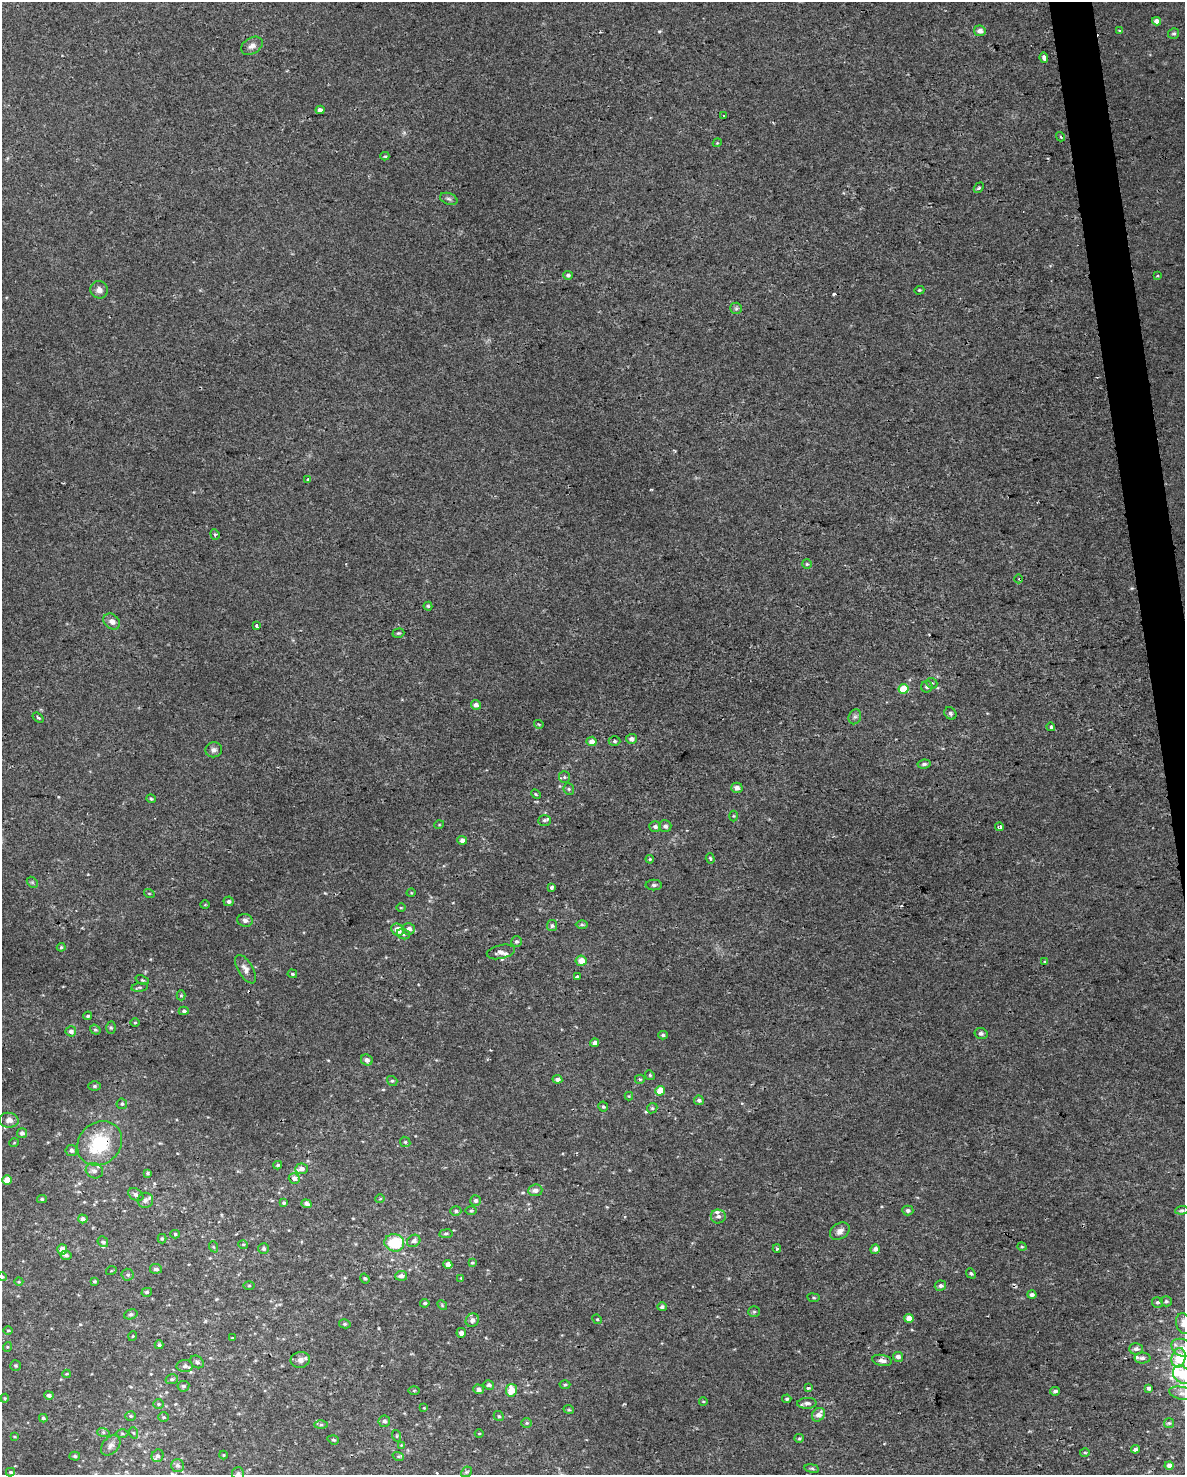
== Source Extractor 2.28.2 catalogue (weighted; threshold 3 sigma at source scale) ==
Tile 6 of 4 x 3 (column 2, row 2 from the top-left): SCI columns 1185-2367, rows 1535-3007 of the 4734 x 4497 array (HDU 1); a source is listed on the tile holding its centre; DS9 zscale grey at full resolution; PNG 1187 x 1477 px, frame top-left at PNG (2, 2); each listed source drawn as its Kron ellipse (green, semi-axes under 4 px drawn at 4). Shown black and unused: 2% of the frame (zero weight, under 2 of 3 exposures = <1% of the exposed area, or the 3 px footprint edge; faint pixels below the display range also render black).
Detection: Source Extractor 2.28.2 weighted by HDU 2 'WHT'; one run over the whole footprint, this tile lists its part. Background 0.00219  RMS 0.0032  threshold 0.0143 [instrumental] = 3 sigma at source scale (4.5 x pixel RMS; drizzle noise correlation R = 1.50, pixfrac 1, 0.0396/0.0396 arcsec/px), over >= 5 px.
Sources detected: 255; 1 inside a brighter object's white glare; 4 cosmic-ray / hot-pixel residue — neither listed nor drawn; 12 inside a brighter listed object's ellipse — not listed separately; the other 238 listed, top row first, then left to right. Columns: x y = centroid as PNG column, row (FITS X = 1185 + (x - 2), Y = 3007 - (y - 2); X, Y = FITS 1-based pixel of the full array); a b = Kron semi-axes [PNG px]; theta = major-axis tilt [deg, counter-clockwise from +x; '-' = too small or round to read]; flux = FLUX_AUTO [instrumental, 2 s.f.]
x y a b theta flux
1157 21 4 4 - 1.7
1119 30 3 2 - 0.34
980 31 6 5 - 1.8
1174 33 6 5 - 0.58
252 46 11 8 31 1.5
1044 58 5 3 - 2.7
320 110 4 4 - 1.1
723 116 3 2 - 0.41
1060 137 5 4 - 0.57
717 143 4 3 - 0.28
385 156 4 3 - 0.43
979 188 6 4 50 0.5
449 199 9 5 -19 0.87
568 275 5 4 - 0.65
1158 276 3 3 - 0.46
99 290 9 8 - 1.6
919 290 5 4 - 0.34
736 308 6 5 - 0.61
308 479 3 2 - 0.55
215 534 5 4 - 0.53
807 564 5 5 - 0.43
1019 579 4 3 - 0.3
428 606 4 4 - 0.46
112 621 9 7 -38 1.6
257 626 4 3 - 3.5
398 633 6 4 18 0.46
932 683 6 5 - 0.51
927 687 6 6 - 0.7
904 689 5 5 - 7
476 705 5 4 - 1.4
950 713 6 5 - 0.68
855 717 8 6 67 0.81
38 718 6 3 -36 0.4
539 724 5 3 - 0.28
1051 727 4 3 - 0.83
631 739 5 5 - 1.4
592 741 5 5 - 2.6
614 741 6 4 -2 0.55
214 750 8 7 - 1.1
924 764 6 4 7 0.83
564 777 6 5 - 0.57
737 788 6 5 - 1.5
569 789 6 5 - 0.57
536 794 5 4 - 0.35
151 799 5 3 - 0.42
734 816 5 3 - 0.29
544 820 6 5 - 0.59
439 825 5 3 - 0.25
665 826 6 6 - 1
655 827 6 5 - 0.85
999 827 4 3 - 0.64
462 840 5 4 - 1.5
710 858 5 4 - 0.49
650 859 4 3 - 0.36
32 882 6 4 -44 0.45
654 885 8 5 0 0.65
551 888 4 3 - 1.3
149 893 5 3 - 0.3
411 893 4 3 - 0.26
228 901 5 5 - 0.8
205 905 4 3 - 0.31
401 908 5 3 - 0.27
245 920 8 6 -13 1.1
582 925 6 4 -1 0.49
552 926 5 5 - 0.64
409 929 6 6 - 1.6
398 930 6 5 - 3.4
403 934 6 5 - 0.65
516 942 5 5 - 0.63
61 947 4 4 - 0.35
501 952 14 7 13 1.5
581 961 5 5 - 3.2
1045 962 3 2 - 0.36
246 969 16 7 -59 1.9
292 974 5 4 - 0.39
577 977 4 3 - 1.7
142 980 7 4 -23 0.49
140 987 8 4 8 0.51
181 995 5 4 - 0.38
184 1011 5 4 - 0.64
88 1016 4 4 - 0.55
135 1023 4 3 - 0.31
111 1028 6 5 - 0.47
95 1030 5 4 - 0.56
71 1031 5 5 - 1.3
981 1033 6 5 - 0.85
663 1035 5 4 - 0.5
595 1043 4 4 - 1.4
367 1060 6 5 - 1.3
650 1075 5 4 - 0.43
557 1079 5 4 - 1.3
640 1079 5 4 - 0.39
392 1081 5 4 - 0.48
94 1086 6 5 - 0.57
660 1091 5 5 - 5.9
629 1096 4 4 - 0.29
699 1100 5 4 - 0.88
122 1104 5 5 - 0.53
603 1107 5 5 - 0.54
652 1108 5 4 - 0.48
9 1120 9 7 -6 1.6
22 1133 5 5 - 1
405 1142 5 4 - 0.46
14 1143 5 3 - 0.24
100 1143 24 20 44 18
71 1150 5 5 - 0.93
278 1165 4 3 - 0.49
301 1169 6 5 - 1.5
94 1171 9 7 -25 1.2
148 1173 4 3 - 0.51
294 1178 5 5 - 1.4
7 1180 4 4 - 4.7
535 1190 7 6 - 1.5
136 1195 8 5 -32 0.98
42 1199 5 4 - 0.54
380 1199 5 3 - 0.26
145 1200 8 7 - 0.98
475 1201 5 5 - 0.86
284 1203 4 4 - 0.54
307 1204 5 4 - 1.3
908 1210 5 5 - 0.91
1182 1210 6 4 5 0.48
456 1211 5 4 - 0.66
471 1211 6 3 1 0.36
718 1216 7 7 - 1
83 1219 5 4 - 1.3
840 1231 11 7 34 1.5
175 1234 5 4 - 0.48
446 1234 6 3 8 0.45
162 1239 4 4 - 0.41
414 1241 7 6 - 1.1
103 1242 6 5 - 0.65
394 1243 10 8 -15 10
243 1244 5 3 - 0.28
214 1247 6 3 -69 0.33
1022 1247 5 3 - 0.3
264 1248 5 5 - 0.54
62 1249 5 5 - 2.3
777 1249 4 3 - 0.55
875 1249 5 4 - 1.5
66 1255 6 4 -11 0.79
472 1263 4 4 - 0.33
448 1264 4 4 - 2.3
156 1269 6 5 - 0.86
111 1271 5 3 - 0.28
971 1273 5 4 - 0.53
128 1275 6 6 - 0.59
401 1276 6 5 - 1.4
2 1277 4 4 - 0.38
461 1278 3 3 - 0.24
365 1279 5 4 - 0.5
94 1281 3 3 - 0.47
19 1282 4 3 - 0.28
249 1286 5 3 - 0.32
940 1286 5 5 - 0.86
147 1292 5 4 - 0.61
1032 1295 5 4 - 0.82
813 1298 6 3 -9 0.36
1166 1301 5 5 - 0.6
1157 1302 5 5 - 0.59
425 1303 4 3 - 0.55
442 1305 5 4 - 0.36
662 1307 5 4 - 0.95
754 1312 6 5 - 0.55
131 1314 7 5 18 0.55
909 1318 4 4 - 3.9
597 1319 5 4 - 0.35
472 1320 7 6 - 1.2
345 1324 6 4 -12 0.51
1184 1324 10 7 -74 3
8 1330 5 3 - 0.32
461 1333 5 5 - 1.3
133 1336 5 3 - 0.25
232 1338 4 2 - 0.22
159 1345 4 4 - 0.77
7 1347 5 3 - 0.29
1183 1348 12 8 -27 2.8
1136 1349 7 5 1 1.2
898 1357 5 4 - 1.4
1142 1358 8 5 0 0.91
1179 1358 10 7 75 5.8
300 1360 10 8 10 1.6
882 1360 10 5 -10 1.5
197 1362 7 5 -37 0.76
15 1365 5 5 - 0.48
185 1366 8 6 1 0.88
67 1374 4 3 - 0.34
1182 1375 10 8 -46 7
172 1379 6 5 - 0.63
489 1385 5 5 - 0.92
565 1385 5 3 - 0.39
183 1386 6 5 - 0.7
808 1388 4 4 - 0.43
1148 1388 4 4 - 0.84
478 1389 5 5 - 1.4
511 1390 6 5 - 4.7
414 1391 5 3 - 0.31
1055 1391 5 4 - 0.82
1182 1393 13 6 -11 1.8
49 1395 5 4 - 0.88
5 1398 4 4 - 0.34
787 1399 4 4 - 0.54
703 1401 4 3 - 0.25
807 1403 9 5 2 1.1
158 1404 5 5 - 0.55
424 1408 3 3 - 0.23
569 1410 5 3 - 0.3
818 1415 7 6 - 2.1
131 1416 5 4 - 0.51
499 1416 5 4 - 0.45
164 1417 5 4 - 0.43
43 1418 4 3 - 0.53
384 1421 6 5 - 1
526 1423 5 5 - 0.49
1169 1423 5 5 - 0.45
321 1425 6 4 1 0.57
103 1432 6 4 -18 0.51
134 1433 6 3 -70 0.41
479 1433 4 3 - 0.26
122 1434 6 4 -1 0.47
397 1436 6 3 -72 0.34
15 1437 4 3 - 0.28
799 1438 5 4 - 0.41
333 1440 6 4 -19 0.51
111 1445 11 8 49 1.5
401 1445 4 4 - 0.27
1135 1449 4 4 - 1.3
1085 1452 5 3 - 0.39
223 1455 4 4 - 0.31
75 1456 5 4 - 0.51
158 1456 6 5 - 0.94
398 1456 6 4 -18 0.44
178 1465 6 6 - 0.82
1169 1466 4 4 - 1.9
812 1468 7 3 -9 0.49
10 1472 4 4 - 0.39
466 1472 6 4 43 0.53
238 1473 6 6 - 0.59
Overlapping masked pixels (flux is a lower limit): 3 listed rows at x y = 476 705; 660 1091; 100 1143
Isophote crosses this tile's border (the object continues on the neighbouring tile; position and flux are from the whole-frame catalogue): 6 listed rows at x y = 2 1277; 1184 1324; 1183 1348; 1182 1375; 1182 1393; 238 1473